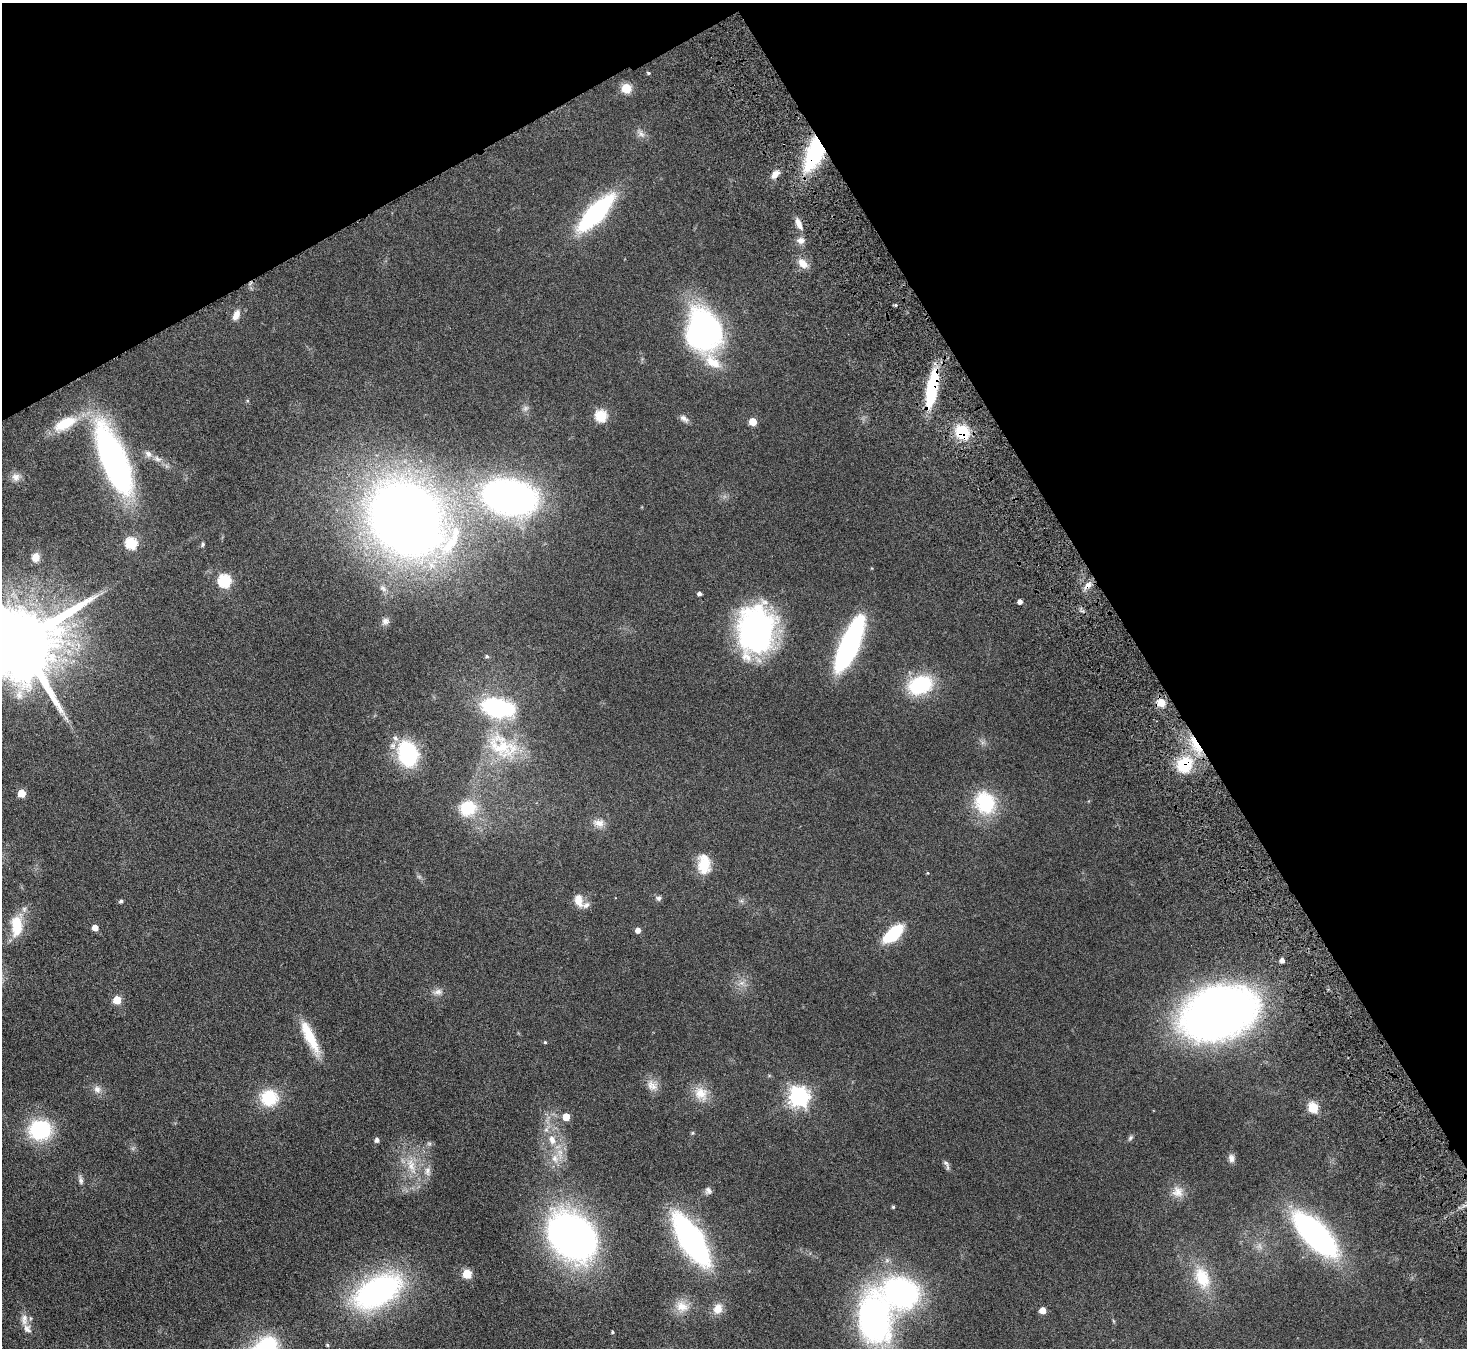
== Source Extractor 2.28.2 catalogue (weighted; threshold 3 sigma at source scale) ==
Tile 3 of 4 x 4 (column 3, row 1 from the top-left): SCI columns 2983-4447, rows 4364-5709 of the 5965 x 5897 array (HDU 1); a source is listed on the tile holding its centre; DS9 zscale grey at full resolution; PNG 1469 x 1350 px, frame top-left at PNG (2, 3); no overlay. Shown black and unused: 30% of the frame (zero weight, under 4 of 8 exposures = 3% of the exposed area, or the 3 px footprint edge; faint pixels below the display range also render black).
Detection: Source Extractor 2.28.2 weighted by HDU 2 'WHT'; one run over the whole footprint, this tile lists its part. Background 0.0899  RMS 0.0048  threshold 0.0198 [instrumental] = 3 sigma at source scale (4.09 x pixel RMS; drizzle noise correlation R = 1.36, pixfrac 0.8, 0.05/0.05 arcsec/px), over >= 5 px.
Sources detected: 106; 1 too faint to see at this stretch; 1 inside a brighter object's white glare — not listed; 3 inside a brighter listed object's ellipse — not listed separately; the other 101 listed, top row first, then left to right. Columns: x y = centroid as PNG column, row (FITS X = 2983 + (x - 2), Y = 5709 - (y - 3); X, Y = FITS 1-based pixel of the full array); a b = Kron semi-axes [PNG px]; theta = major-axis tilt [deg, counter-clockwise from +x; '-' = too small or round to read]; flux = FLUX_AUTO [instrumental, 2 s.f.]
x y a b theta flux
648 73 4 4 - 0.65
626 88 5 5 - 25
641 134 11 7 -53 2.1
815 152 33 14 69 46
775 174 11 7 44 2.9
596 213 35 13 47 73
798 224 15 7 -65 3.2
801 240 9 8 - 2.5
803 263 14 10 -45 4.3
895 305 4 4 - 0.61
236 315 12 7 65 3.5
705 330 28 25 -74 160
713 362 27 14 -39 11
932 389 36 9 79 33
601 416 6 6 - 41
684 418 13 7 -37 1.9
753 422 5 5 - 11
65 423 32 14 27 15
962 432 17 15 -56 14
148 454 10 8 -48 2.3
158 459 10 6 -16 1.9
114 460 74 24 -68 130
16 477 11 11 - 2.7
510 497 38 24 -12 230
405 518 46 38 -47 730
131 543 6 6 - 42
203 544 6 4 80 0.71
449 545 36 13 51 16
35 557 10 9 - 3.5
224 581 6 6 - 56
1088 585 10 7 42 2.9
699 594 4 4 - 1.3
1020 602 4 4 - 2.1
385 621 10 8 -11 1.9
756 630 46 34 85 110
20 641 22 18 30 7800
849 644 41 11 67 130
487 656 5 5 - 0.87
920 685 25 17 22 32
1161 703 5 5 - 12
496 708 22 17 -22 49
395 738 8 7 - 1.8
1196 744 28 7 -59 9
502 746 49 30 -30 31
408 754 16 11 -74 68
1184 765 18 16 44 18
22 793 5 5 - 10
985 803 28 24 -67 26
468 808 20 17 24 16
599 823 16 9 -11 3.7
704 864 24 14 -88 10
928 873 4 3 - 0.3
659 898 7 7 - 1.1
578 900 15 9 -75 5
121 901 5 4 - 0.93
17 926 25 13 -89 13
95 928 5 4 - 4.8
638 930 5 5 - 3
893 934 22 11 41 22
1282 960 4 4 - 2.3
438 992 12 8 10 2.3
117 1000 5 5 - 15
1218 1013 48 33 23 420
310 1037 46 11 -64 14
545 1042 4 4 - 0.52
652 1085 17 12 -44 4
97 1089 11 9 -48 2.5
701 1093 20 16 -45 7.5
799 1096 7 7 - 230
269 1098 21 19 -6 16
1313 1107 5 5 - 27
566 1117 5 5 - 9.7
40 1130 21 18 3 36
692 1133 6 3 71 0.53
1130 1138 7 6 - 0.92
377 1140 4 4 - 1.8
552 1140 14 9 -65 5.1
429 1144 7 4 0 0.79
555 1158 13 9 -73 4.2
1231 1158 11 7 -81 1.9
946 1164 14 5 -63 1.4
411 1166 26 10 -73 8.6
427 1171 14 8 82 2.9
81 1180 12 6 -83 1.5
708 1191 10 8 -79 1.7
1178 1192 15 14 - 4.9
893 1207 4 4 - 0.55
1315 1234 38 15 -46 150
572 1236 31 23 -41 320
691 1239 32 12 -58 190
467 1274 5 5 - 18
1202 1278 31 19 -68 16
378 1291 55 30 29 93
903 1296 16 13 -52 220
682 1306 18 14 -21 6.7
718 1309 15 12 63 4.6
1042 1310 5 5 - 6.1
24 1319 16 8 87 3.1
874 1319 55 33 -90 120
612 1332 3 3 - 0.56
327 1345 4 4 - 0.51
Overlapping masked pixels (flux is a lower limit): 6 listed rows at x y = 815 152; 932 389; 962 432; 1088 585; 1196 744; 1184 765
Isophote crosses this tile's border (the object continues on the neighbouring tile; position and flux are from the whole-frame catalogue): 1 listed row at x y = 20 641